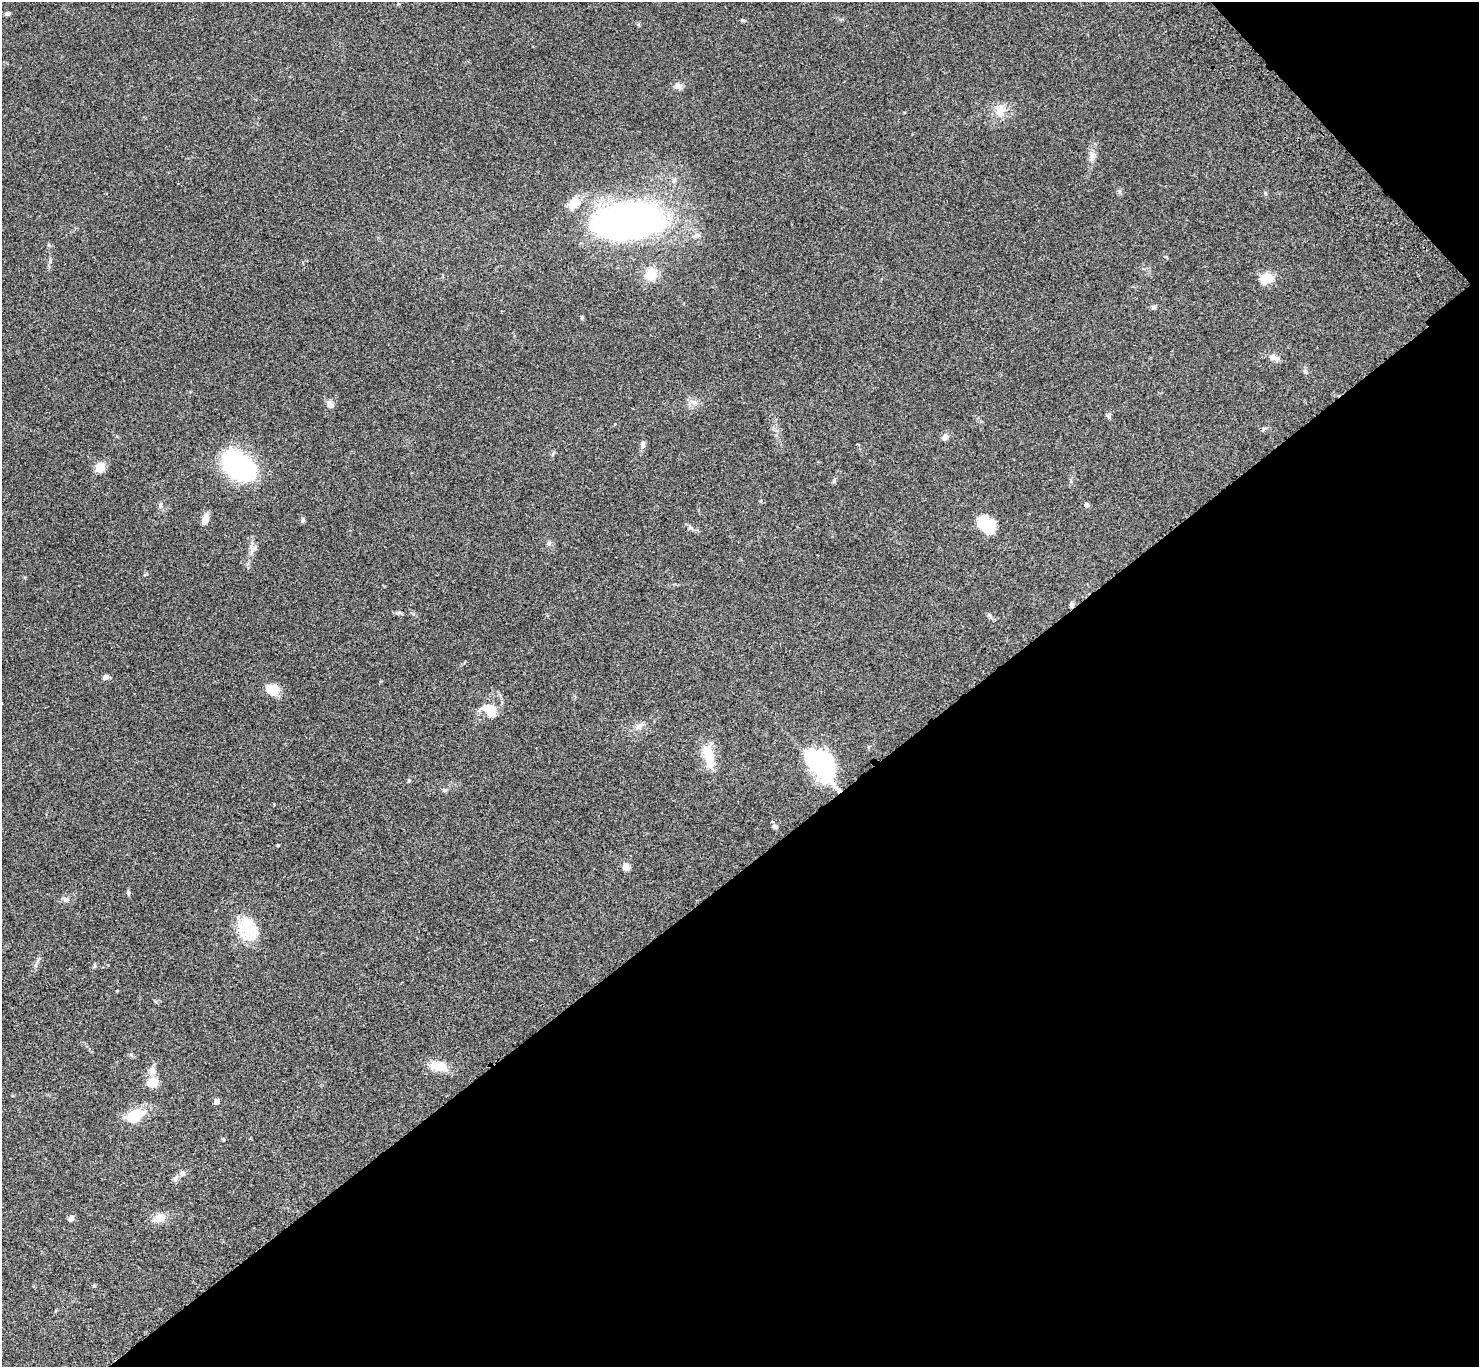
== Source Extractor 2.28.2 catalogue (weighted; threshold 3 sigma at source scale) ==
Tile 12 of 4 x 4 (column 4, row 3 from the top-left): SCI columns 4533-6009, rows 1750-3114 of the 6108 x 6089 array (HDU 1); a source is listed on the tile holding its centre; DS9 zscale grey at full resolution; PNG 1481 x 1369 px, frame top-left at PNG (2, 2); no overlay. Shown black and unused: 39% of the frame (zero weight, under 3 of 4 exposures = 6% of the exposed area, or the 3 px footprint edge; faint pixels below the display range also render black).
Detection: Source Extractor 2.28.2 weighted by HDU 2 'WHT'; one run over the whole footprint, this tile lists its part. Background 0.0458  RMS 0.0051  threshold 0.0231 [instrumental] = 3 sigma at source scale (4.5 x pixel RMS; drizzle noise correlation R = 1.50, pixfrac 1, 0.05/0.05 arcsec/px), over >= 5 px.
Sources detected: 59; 4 inside a brighter object's white glare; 1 cosmic-ray / hot-pixel residue — not listed; the other 54 listed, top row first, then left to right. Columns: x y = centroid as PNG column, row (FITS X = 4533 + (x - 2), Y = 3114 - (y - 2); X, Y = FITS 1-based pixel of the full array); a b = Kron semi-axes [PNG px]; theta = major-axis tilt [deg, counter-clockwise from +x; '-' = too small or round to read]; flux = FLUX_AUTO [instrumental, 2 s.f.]
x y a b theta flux
8 14 7 5 9 0.95
677 86 10 8 -25 2.3
1000 110 18 15 -87 7
1091 156 12 5 85 2.1
574 203 15 12 36 6.5
628 222 49 25 6 320
697 236 11 7 21 2
651 274 13 11 66 10
1267 278 12 9 13 12
1153 307 7 6 - 0.98
1274 358 16 7 -14 2.8
1305 372 7 5 -86 1.1
694 402 7 6 - 1.7
330 404 10 7 -46 2.5
1109 415 7 6 - 1
945 438 9 7 66 1.9
643 444 10 6 90 1.8
238 466 31 19 -38 81
100 467 9 8 - 6.7
834 481 6 5 - 0.85
160 505 7 5 71 1.1
205 519 10 6 72 4.6
303 520 7 5 90 0.9
984 524 22 13 -79 12
690 527 8 5 -17 1.2
549 543 7 5 43 1
251 546 10 5 -89 2.2
1071 605 6 5 - 1
989 615 6 4 -17 0.75
105 677 7 5 28 1.9
272 690 14 11 -9 8.2
490 712 15 11 62 7
639 726 14 7 36 2.7
708 754 24 16 -67 11
821 769 51 17 -52 36
409 780 6 3 19 0.53
445 790 7 5 20 0.88
775 827 7 5 -30 1.2
278 845 4 3 - 0.46
626 867 9 8 - 2.5
128 893 9 4 86 0.73
66 899 9 7 10 1.7
247 929 27 21 -66 17
36 965 9 4 82 1.2
438 1066 20 11 -13 9.1
152 1070 11 9 -64 2.9
153 1082 9 8 - 9.9
217 1101 5 4 - 2.8
134 1116 21 14 30 14
182 1173 8 7 - 1.6
176 1179 9 6 41 1.5
71 1218 6 5 - 2
159 1218 16 12 26 5.1
33 1286 3 3 - 0.56
Overlapping masked pixels (flux is a lower limit): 1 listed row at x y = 1071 605
Unlisted compact peaks at least as high as the median listed source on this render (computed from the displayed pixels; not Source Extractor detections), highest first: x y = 743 20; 397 613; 50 261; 95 966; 1265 193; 1119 191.